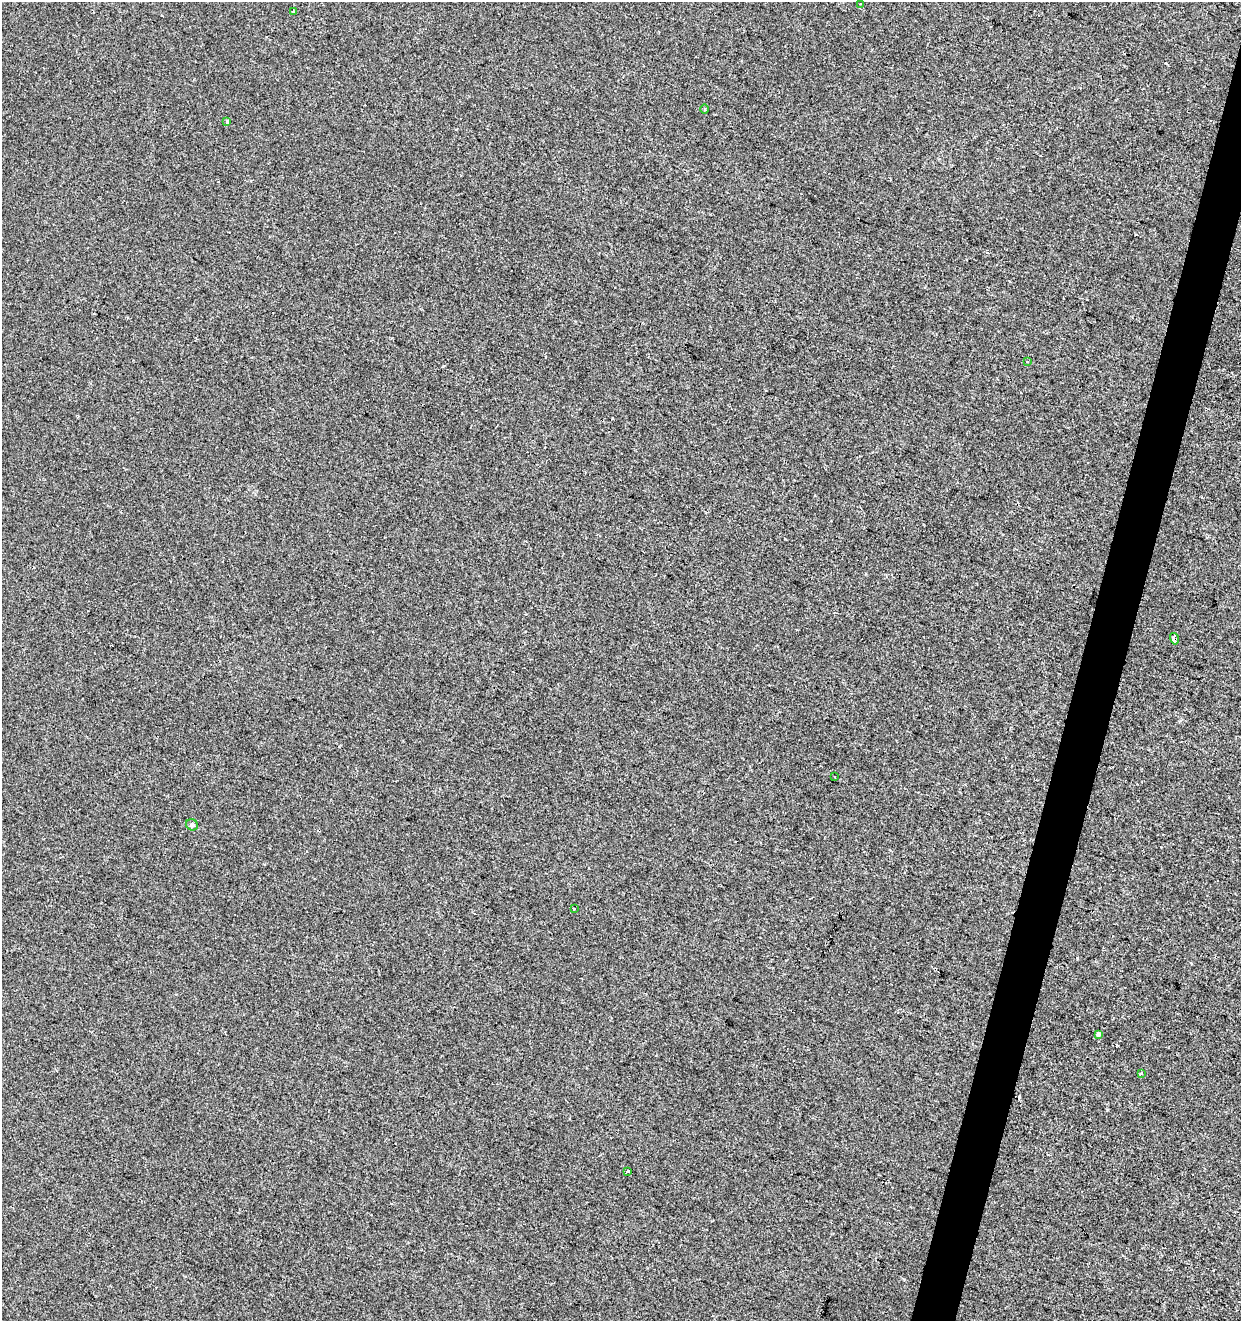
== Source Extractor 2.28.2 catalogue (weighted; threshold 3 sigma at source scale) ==
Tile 10 of 4 x 4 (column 2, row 3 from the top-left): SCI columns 1457-2695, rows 1328-2646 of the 5452 x 5285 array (HDU 1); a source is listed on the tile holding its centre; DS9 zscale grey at full resolution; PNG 1243 x 1323 px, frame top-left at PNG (2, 2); each listed source drawn as its Kron ellipse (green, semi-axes under 4 px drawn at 4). Shown black and unused: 3% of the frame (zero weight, under 2 of 3 exposures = <1% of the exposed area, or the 3 px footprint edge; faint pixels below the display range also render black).
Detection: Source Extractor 2.28.2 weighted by HDU 2 'WHT'; one run over the whole footprint, this tile lists its part. Background -3.79e-04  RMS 0.0041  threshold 0.0187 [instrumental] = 3 sigma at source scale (4.5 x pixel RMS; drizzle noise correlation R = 1.50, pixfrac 1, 0.0396/0.0396 arcsec/px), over >= 5 px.
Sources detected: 16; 4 cosmic-ray / hot-pixel residue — neither listed nor drawn; the other 12 listed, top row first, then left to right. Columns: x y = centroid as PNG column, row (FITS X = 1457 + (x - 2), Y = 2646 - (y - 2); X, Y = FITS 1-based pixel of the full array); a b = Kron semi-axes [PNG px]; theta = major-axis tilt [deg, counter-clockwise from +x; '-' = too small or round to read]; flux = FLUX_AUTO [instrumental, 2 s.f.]
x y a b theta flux
861 4 3 3 - 0.52
293 11 3 3 - 1.2
705 109 4 3 - 0.43
227 121 3 3 - 1.1
1027 361 3 3 - 0.95
1174 639 6 3 -73 5.5
835 777 3 2 - 1
192 825 6 5 - 0.89
574 909 3 3 - 0.95
1098 1035 4 3 - 5.1
1141 1073 4 3 - 0.65
627 1171 3 3 - 4.6
Overlapping masked pixels (flux is a lower limit): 1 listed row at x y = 1174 639